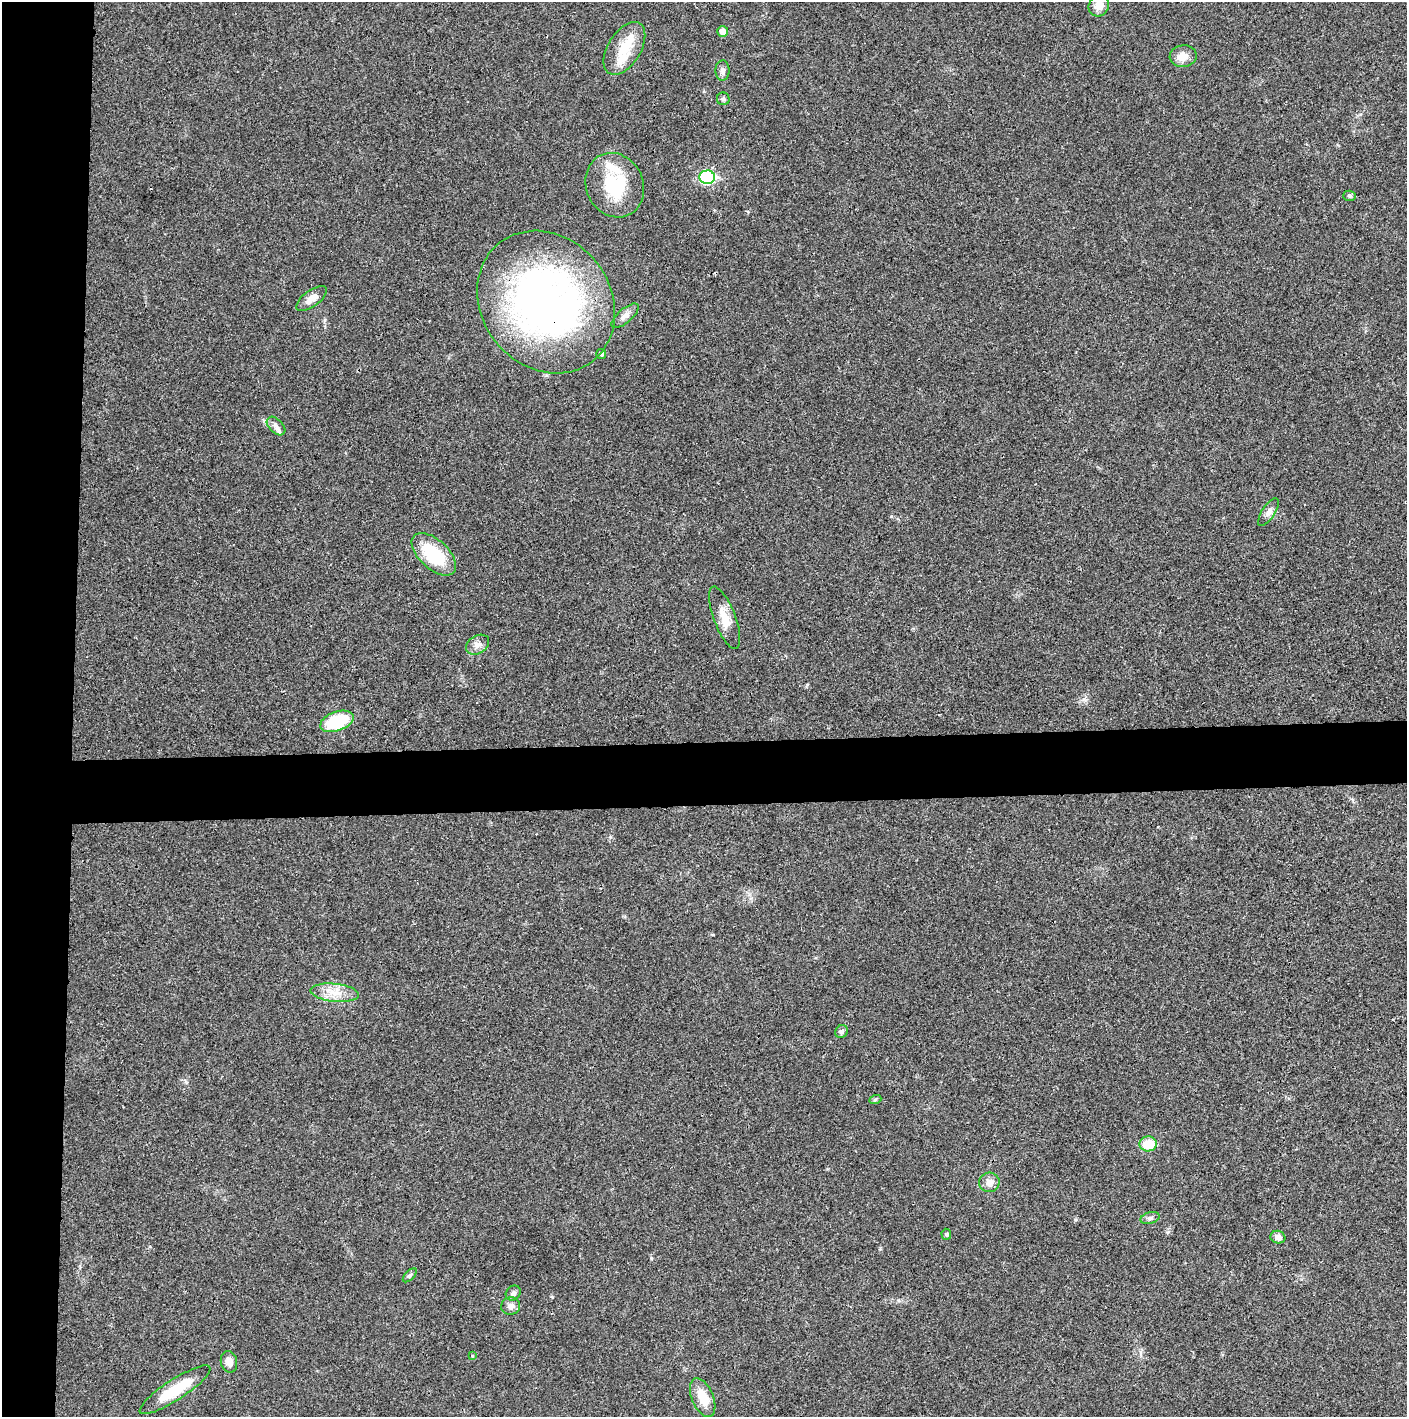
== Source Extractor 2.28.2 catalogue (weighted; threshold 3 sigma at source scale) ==
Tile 4 of 3 x 3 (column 1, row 2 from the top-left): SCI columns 5-1409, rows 1415-2829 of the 4221 x 4243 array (HDU 1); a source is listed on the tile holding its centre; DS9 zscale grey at full resolution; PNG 1409 x 1419 px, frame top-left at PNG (2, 2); each listed source drawn as its Kron ellipse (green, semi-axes under 4 px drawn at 4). Shown black and unused: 9% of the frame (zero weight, under 3 of 4 exposures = <1% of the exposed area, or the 3 px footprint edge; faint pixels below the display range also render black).
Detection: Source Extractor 2.28.2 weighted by HDU 2 'WHT'; one run over the whole footprint, this tile lists its part. Background 0.0193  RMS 0.005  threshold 0.0225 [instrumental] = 3 sigma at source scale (4.5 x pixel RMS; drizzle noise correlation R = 1.50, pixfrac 1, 0.05/0.05 arcsec/px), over >= 5 px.
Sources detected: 37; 1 inside a brighter object's white glare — neither listed nor drawn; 2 inside a brighter listed object's ellipse — not listed separately; the other 34 listed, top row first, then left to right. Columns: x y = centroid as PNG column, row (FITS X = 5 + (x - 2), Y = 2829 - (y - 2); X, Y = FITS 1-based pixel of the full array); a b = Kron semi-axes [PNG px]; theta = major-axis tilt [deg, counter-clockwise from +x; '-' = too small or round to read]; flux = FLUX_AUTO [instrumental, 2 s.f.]
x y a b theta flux
1099 6 11 10 - 5.2
723 31 5 5 - 3.9
624 48 29 16 58 13
1183 56 13 11 8 5.2
722 70 10 7 -89 2
723 99 6 6 - 1
707 177 7 6 - 61
615 185 33 28 -64 28
1349 196 6 5 - 0.85
312 299 18 8 37 4.3
546 302 75 64 -52 230
625 316 17 7 41 3
601 354 5 5 - 1.6
276 426 11 7 -45 2.4
1268 512 16 6 57 2.6
434 554 27 14 -43 27
725 618 33 11 -69 7.8
478 645 12 8 33 3
337 721 17 9 20 26
335 993 24 9 -6 7.6
841 1031 7 6 - 1.2
875 1100 6 4 20 0.69
1148 1144 9 7 3 10
989 1182 10 9 - 3.2
1150 1218 10 5 15 1.5
946 1234 5 5 - 0.69
1278 1237 7 6 - 2.4
410 1275 9 4 45 0.95
513 1293 8 7 - 1.4
511 1306 9 8 - 2.4
472 1356 4 3 - 0.42
229 1362 11 8 -77 3.4
175 1390 42 10 33 18
703 1398 20 11 -67 10
Overlapping masked pixels (flux is a lower limit): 1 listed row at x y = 546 302
Isophote crosses this tile's border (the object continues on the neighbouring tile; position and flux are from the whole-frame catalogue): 1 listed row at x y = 1099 6
Unlisted compact peaks at least as high as the median listed source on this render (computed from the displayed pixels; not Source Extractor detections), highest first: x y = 651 1258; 891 516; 807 685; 1084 699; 610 837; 713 935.